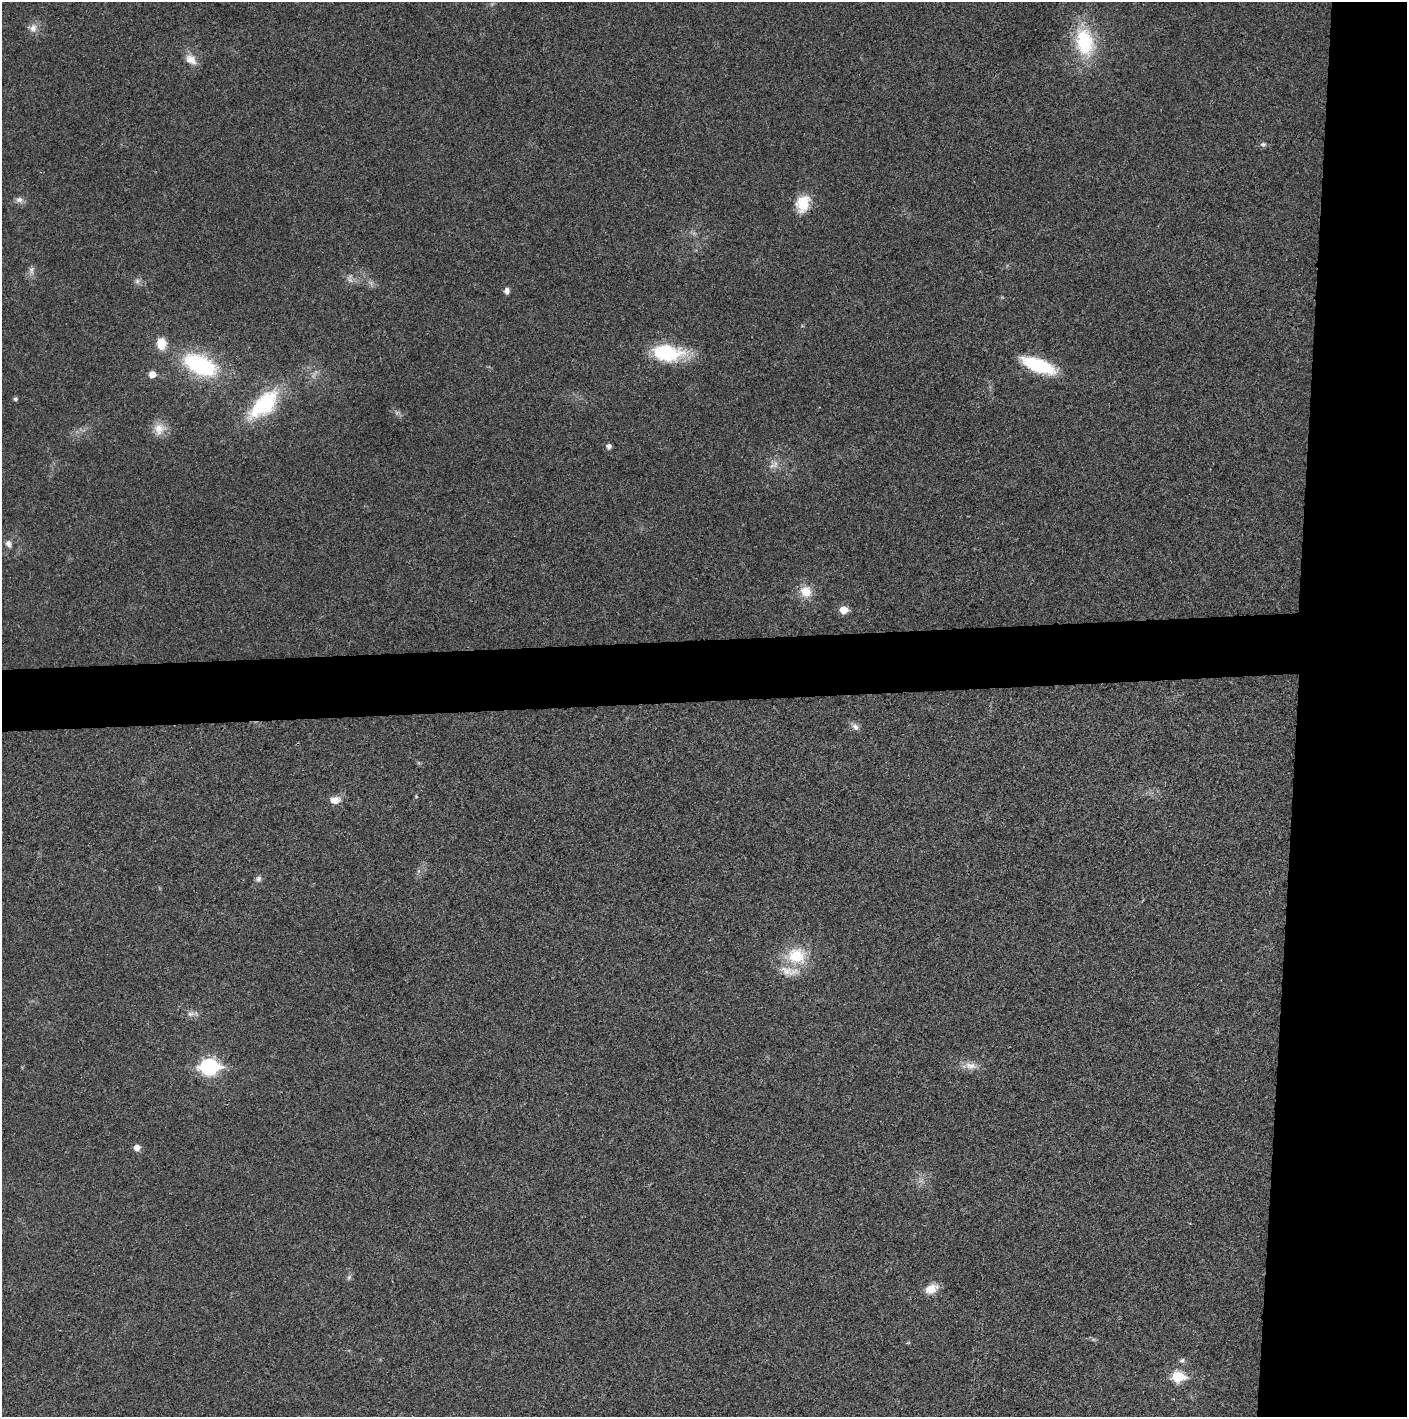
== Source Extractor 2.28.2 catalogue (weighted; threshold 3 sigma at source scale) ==
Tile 6 of 3 x 3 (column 3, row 2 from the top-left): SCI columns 2829-4233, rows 1419-2833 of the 4234 x 4247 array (HDU 1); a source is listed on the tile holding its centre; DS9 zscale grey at full resolution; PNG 1409 x 1419 px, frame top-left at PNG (2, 2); no overlay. Shown black and unused: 12% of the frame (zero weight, under 3 of 4 exposures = <1% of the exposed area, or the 3 px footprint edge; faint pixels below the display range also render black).
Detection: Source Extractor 2.28.2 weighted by HDU 2 'WHT'; one run over the whole footprint, this tile lists its part. Background 0.0193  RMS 0.005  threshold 0.0224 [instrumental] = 3 sigma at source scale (4.5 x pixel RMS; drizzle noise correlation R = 1.50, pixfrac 1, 0.05/0.05 arcsec/px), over >= 5 px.
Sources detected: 40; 3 too faint to see at this stretch — not listed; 1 inside a brighter listed object's ellipse — not listed separately; the other 36 listed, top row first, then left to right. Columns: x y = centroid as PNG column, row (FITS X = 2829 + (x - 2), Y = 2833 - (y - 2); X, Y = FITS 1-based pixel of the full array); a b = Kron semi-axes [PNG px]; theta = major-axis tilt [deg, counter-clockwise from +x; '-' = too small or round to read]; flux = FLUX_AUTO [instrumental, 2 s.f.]
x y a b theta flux
33 28 12 12 - 3.9
1084 42 34 21 -78 36
191 59 18 12 -44 5.6
1263 144 8 6 -8 1.3
19 200 10 8 5 2.3
803 203 22 16 72 11
31 270 13 6 -89 2.3
350 280 12 4 -50 1.8
137 281 8 6 88 1.7
507 290 7 6 - 2.3
161 344 14 11 -88 7.5
667 353 38 20 -4 31
200 365 31 16 -24 61
1038 365 37 13 -21 31
152 374 5 5 - 5.7
15 399 5 5 - 1.1
264 404 44 20 44 41
159 429 17 15 64 6.7
609 446 5 5 - 2.2
775 464 12 7 -79 2.9
8 544 9 7 -61 2.5
806 591 16 15 - 8.1
844 610 6 5 - 9.2
855 727 11 8 -55 2.3
416 796 6 3 -57 0.51
335 800 15 10 9 4.6
259 879 9 7 74 1.6
796 956 26 20 0 20
191 1014 11 7 17 2.3
971 1066 18 10 -3 5
209 1067 9 7 1 140
137 1147 6 6 - 4.3
349 1277 9 5 63 1.2
931 1289 16 10 26 6.7
1182 1360 7 6 - 1.3
1178 1377 7 6 - 36